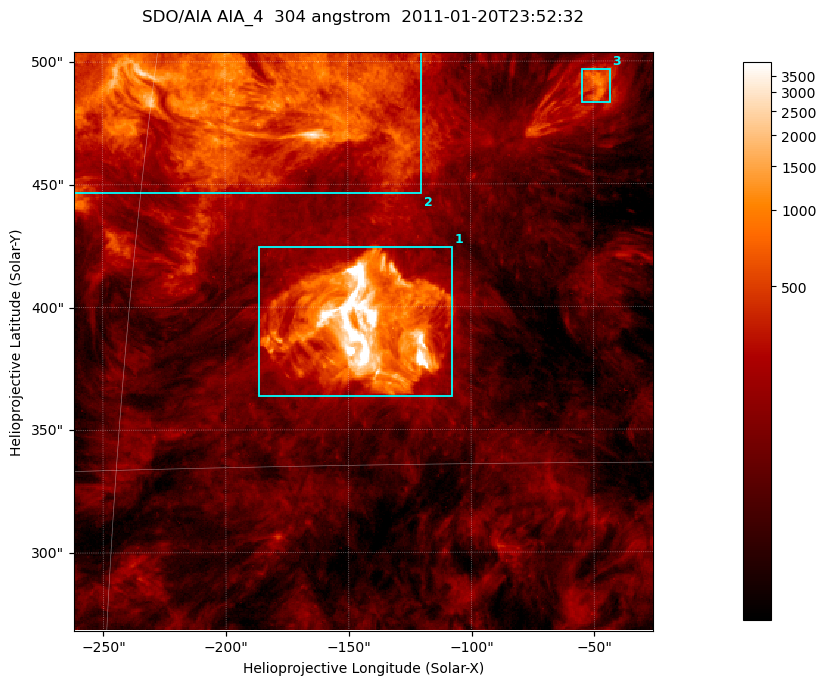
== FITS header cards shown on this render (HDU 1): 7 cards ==
TELESCOP= 'SDO/AIA '           / For AIA: SDO/AIA
INSTRUME= 'AIA_4   '           / For AIA: AIA_ATA1, AIA_ATA2, AIA_ATA3 or AIA_AT
WAVELNTH=                  304 / [angstrom] Wavelength
WAVEUNIT= 'angstrom'           / Wavelength unit: angstrom
DATE-OBS= '2011-01-20T23:52:32.126' / [ISO] Date when observation started; ISO 8
CTYPE1  = 'HPLN-TAN'           / CTYPE1; Typically HPLN
CTYPE2  = 'HPLT-TAN'           / CTYPE2; Typically HPLT

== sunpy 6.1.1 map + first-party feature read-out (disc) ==
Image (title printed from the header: SDO/AIA AIA_4  304 angstrom  2011-01-20T23:52:32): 393 x 393 px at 0.6 arcsec/px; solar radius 975 arcsec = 1625 px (partial field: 1.9% of the solar disc is inside the frame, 100% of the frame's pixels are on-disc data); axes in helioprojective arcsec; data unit not stated in the header (colour bar unlabelled)
Orientation: roll -0.132 deg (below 1 deg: not rotated)
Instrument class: DISC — disc imager (sunpy class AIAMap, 304 A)
Bright regions (active regions / flare kernels): reference = the on-disc median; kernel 3 px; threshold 5 sigma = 362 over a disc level ~108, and >= 1.15x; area >= 154 px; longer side >= 5 px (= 3 arcsec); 3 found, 3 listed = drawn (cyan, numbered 1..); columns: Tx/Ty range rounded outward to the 2 arcsec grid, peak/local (2 s.f.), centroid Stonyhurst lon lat
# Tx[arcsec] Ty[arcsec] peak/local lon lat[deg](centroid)
1 -186..-106 362..426 114 -9 +19
2 -262..-120 446..506 29 -13 +25
3 -56..-42 482..498 10 -3 +25